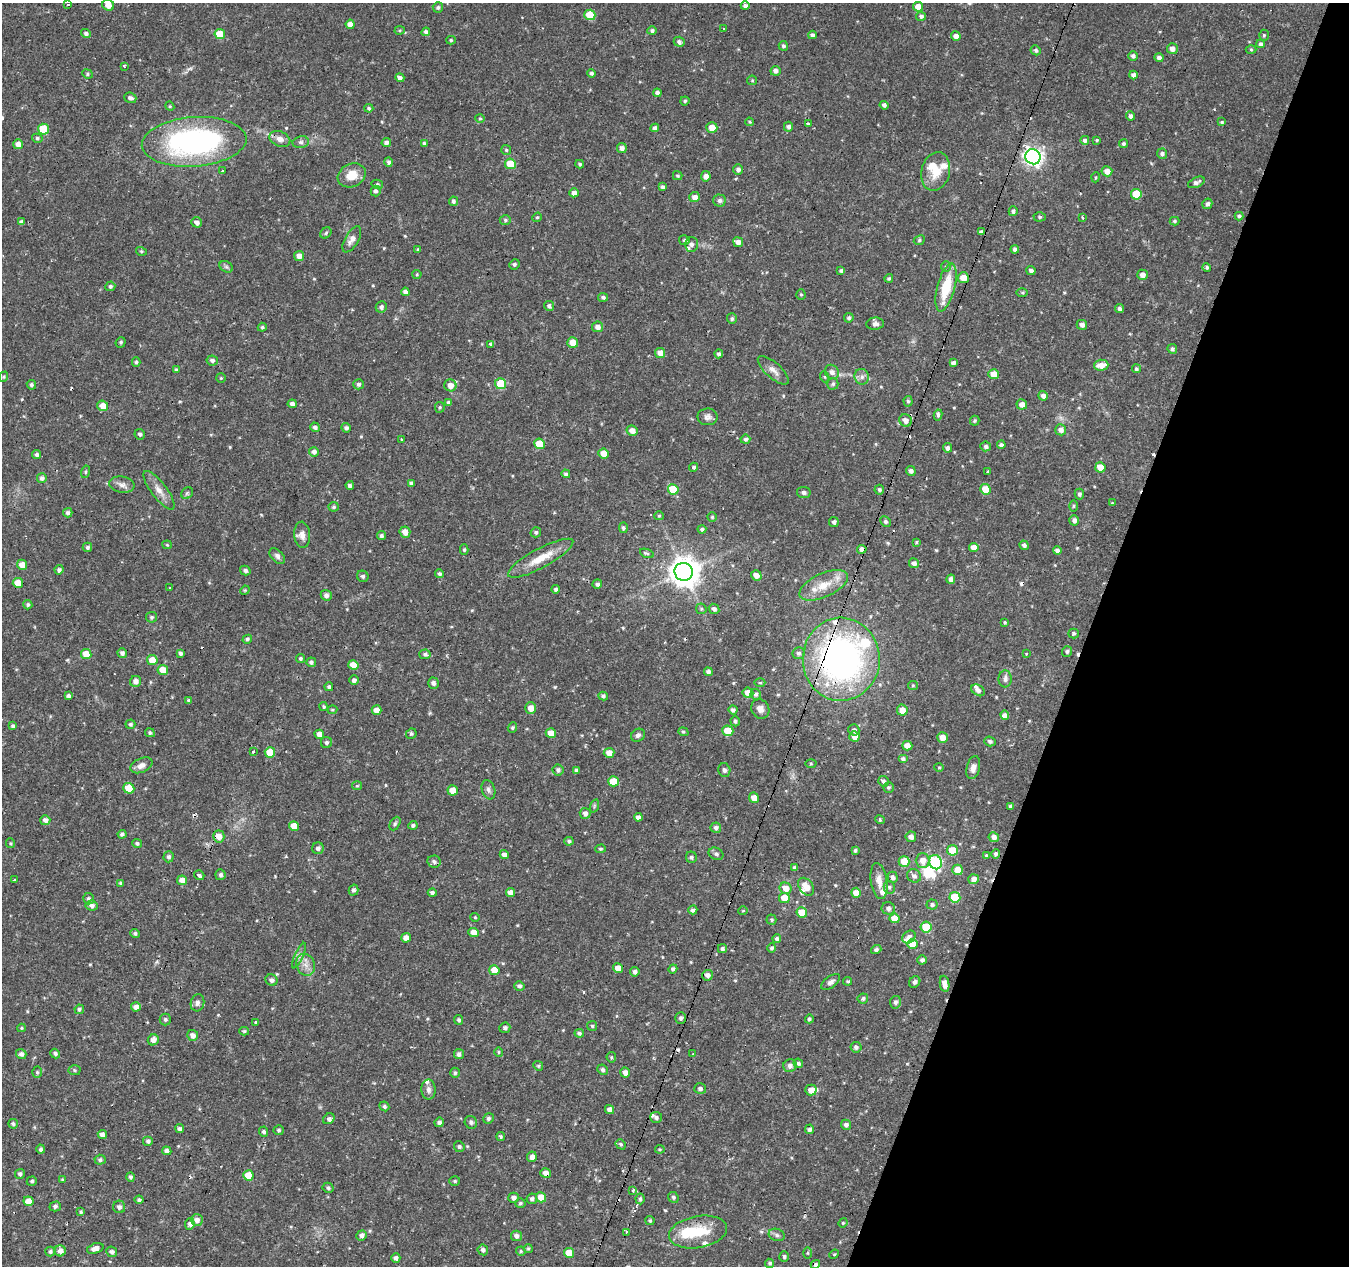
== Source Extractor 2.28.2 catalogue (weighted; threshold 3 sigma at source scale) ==
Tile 8 of 4 x 4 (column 4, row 2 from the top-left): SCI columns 4044-5390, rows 2806-4069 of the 5390 x 5544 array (HDU 1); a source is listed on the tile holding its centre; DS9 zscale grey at full resolution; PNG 1351 x 1268 px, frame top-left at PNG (2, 3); each listed source drawn as its Kron ellipse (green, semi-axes under 4 px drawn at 4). Shown black and unused: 19% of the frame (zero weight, under 2 of 3 exposures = <1% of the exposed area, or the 3 px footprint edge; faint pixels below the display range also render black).
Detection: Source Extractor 2.28.2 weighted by HDU 2 'WHT'; one run over the whole footprint, this tile lists its part. Background 0.0474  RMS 0.0037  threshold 0.0168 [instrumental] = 3 sigma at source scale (4.5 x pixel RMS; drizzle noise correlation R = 1.50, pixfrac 1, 0.0396/0.0396 arcsec/px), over >= 5 px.
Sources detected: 568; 3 inside a brighter object's white glare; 20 cosmic-ray / hot-pixel residue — neither listed nor drawn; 14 inside a brighter listed object's ellipse — not listed separately; of the other 531, all 500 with FLUX_AUTO >= 0.371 (the completeness limit of this list) listed and drawn (31 fainter detections not listed), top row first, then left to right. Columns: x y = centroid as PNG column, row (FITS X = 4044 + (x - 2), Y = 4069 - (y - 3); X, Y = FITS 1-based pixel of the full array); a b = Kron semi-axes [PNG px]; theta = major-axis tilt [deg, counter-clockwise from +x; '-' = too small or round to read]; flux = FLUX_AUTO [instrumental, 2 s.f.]
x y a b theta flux
68 4 3 2 - 0.62
108 5 6 5 - 2.8
745 6 4 4 - 1
438 7 5 5 - 0.83
918 7 5 5 - 3.7
590 15 5 5 - 10
921 16 5 4 - 0.98
350 24 4 4 - 2.1
723 29 3 3 - 0.43
400 30 5 4 - 0.44
652 31 4 4 - 0.81
426 32 4 4 - 0.97
86 33 5 4 - 1
220 34 5 5 - 7.3
812 35 4 4 - 0.89
1264 35 5 4 - 0.53
956 36 5 4 - 1.8
451 40 5 4 - 0.48
679 42 5 5 - 1
1260 44 4 4 - 0.76
783 46 5 4 - 0.79
1172 49 5 5 - 2
1251 49 5 3 - 0.38
1036 50 5 5 - 0.78
1133 56 5 5 - 1
1159 58 4 4 - 1.4
124 66 4 3 - 0.41
775 71 5 5 - 1.4
592 73 4 4 - 0.85
87 74 5 4 - 0.54
1133 75 4 4 - 1.4
400 78 5 4 - 1.3
752 80 5 4 - 0.44
657 93 4 4 - 0.93
130 98 6 5 - 1.2
685 101 4 4 - 0.55
884 105 4 4 - 0.97
170 106 4 4 - 0.4
369 108 4 4 - 0.59
1131 116 4 4 - 1.1
480 118 4 4 - 0.47
750 122 4 3 - 0.39
1222 122 4 3 - 0.43
808 124 4 3 - 1.2
788 127 5 4 - 1.1
655 128 4 4 - 1.1
712 128 5 5 - 3.9
44 129 5 5 - 13
37 138 5 4 - 0.74
280 139 11 7 -23 2.2
1085 140 4 4 - 1.3
1097 140 3 3 - 0.38
194 142 52 24 4 84
301 142 8 6 12 0.95
386 142 5 4 - 1.3
424 143 4 3 - 0.62
18 144 5 5 - 2.7
1123 144 4 4 - 0.65
622 148 5 5 - 1.5
506 150 5 5 - 0.55
1162 154 5 5 - 0.97
1033 157 8 7 - 170
388 162 5 4 - 1.1
510 164 5 5 - 10
580 164 4 4 - 0.65
738 169 5 5 - 1.2
223 171 3 3 - 1.4
936 171 19 14 77 6.6
1107 171 5 5 - 2.6
352 175 14 11 26 5.8
678 176 5 4 - 0.52
706 176 5 5 - 2
1096 177 5 3 - 0.38
1196 182 9 5 24 1.3
377 184 5 4 - 0.63
662 187 4 4 - 0.89
376 191 5 5 - 1
574 193 4 4 - 1.7
1136 194 5 5 - 10
694 197 5 5 - 2.3
453 201 5 4 - 0.93
719 201 6 6 - 1
1207 204 5 5 - 1.2
1013 211 5 4 - 1.2
1239 216 4 4 - 0.81
537 217 5 4 - 0.45
1040 217 6 4 2 0.58
1082 217 3 3 - 1.8
505 220 5 5 - 0.64
1174 221 5 4 - 0.55
21 222 4 4 - 1
197 222 5 5 - 1.6
981 232 4 4 - 1.3
326 233 6 5 - 0.57
352 239 14 6 60 2.2
684 240 5 5 - 0.63
919 240 6 4 25 0.57
738 242 5 4 - 2.2
691 244 7 6 - 1.3
418 249 4 4 - 0.42
1015 249 4 4 - 0.98
141 251 5 3 - 0.43
299 256 5 5 - 2.4
514 264 5 5 - 0.79
226 267 7 5 -30 0.76
946 267 5 5 - 0.56
1207 267 4 4 - 0.81
1031 270 4 3 - 1
841 271 4 3 - 0.8
417 274 4 4 - 0.38
1142 275 5 5 - 2
889 278 4 4 - 0.61
963 278 5 5 - 3.5
110 286 5 4 - 0.8
946 288 25 8 76 14
405 292 4 4 - 1.5
1022 293 6 4 -1 0.46
801 294 5 4 - 0.44
603 297 5 4 - 0.94
549 306 5 4 - 0.9
381 307 6 5 - 1.1
1119 309 4 4 - 1
849 318 5 4 - 0.83
732 319 5 5 - 0.8
875 324 9 6 5 1.6
1082 325 5 5 - 1.6
262 327 4 4 - 0.6
598 327 5 5 - 2
121 342 5 5 - 0.65
573 343 5 5 - 4.6
490 344 4 3 - 2.4
1172 349 5 4 - 0.79
660 353 5 5 - 2.8
719 354 4 4 - 0.96
212 360 6 5 - 1.2
136 362 5 4 - 0.66
953 363 4 4 - 1.1
1101 365 7 5 3 3.6
1136 369 4 4 - 0.7
176 370 4 4 - 0.68
773 370 19 7 -42 2.6
832 372 7 6 - 1.7
994 374 5 5 - 4.6
4 377 5 4 - 0.46
825 377 5 3 - 0.41
862 377 8 7 - 1.5
221 378 5 5 - 0.44
358 384 5 5 - 0.94
501 384 5 5 - 14
833 384 5 5 - 0.64
31 385 5 4 - 0.77
450 385 6 6 - 2.6
1043 396 5 4 - 1.6
908 401 5 4 - 0.56
449 403 4 4 - 0.85
292 404 4 4 - 1.2
1022 404 5 5 - 2.1
103 406 5 5 - 3.7
440 407 5 5 - 0.54
938 415 5 4 - 0.91
708 417 10 8 -1 1.6
906 420 6 6 - 2
975 421 5 4 - 0.64
315 427 5 4 - 1.1
346 428 5 4 - 0.98
1061 430 5 5 - 1.9
632 431 5 5 - 2.7
140 434 5 5 - 0.94
401 439 3 2 - 0.53
745 439 5 4 - 0.78
539 444 5 5 - 9.9
1001 445 4 4 - 0.92
986 446 5 5 - 1
947 448 4 4 - 1.1
314 452 5 4 - 1.4
604 453 5 5 - 4.3
37 454 4 4 - 0.86
694 467 4 4 - 0.71
1100 467 5 5 - 4.3
911 471 5 4 - 1.3
85 472 6 4 75 0.57
988 472 3 2 - 0.46
566 474 4 4 - 0.8
42 478 5 5 - 1.3
411 483 4 4 - 0.96
122 485 12 8 -9 2
350 485 4 3 - 0.95
673 489 5 5 - 11
985 489 5 5 - 7.3
159 490 23 7 -52 3.5
879 490 5 4 - 0.72
804 492 7 5 -8 1.1
187 493 6 5 - 0.61
1079 494 5 5 - 0.84
1112 503 3 3 - 0.41
1073 506 5 3 - 0.42
333 507 5 5 - 0.62
68 513 4 4 - 1
659 516 5 4 - 0.44
712 517 4 4 - 0.47
1074 520 5 4 - 1.3
885 521 6 5 - 0.77
834 522 5 5 - 1.1
623 528 5 4 - 0.81
702 529 4 4 - 0.81
405 532 5 5 - 2.8
536 532 5 5 - 0.73
302 535 13 8 -86 2.5
381 536 4 4 - 0.85
916 542 4 4 - 0.42
167 545 4 4 - 0.38
1024 545 5 4 - 1
87 547 5 4 - 0.81
974 548 5 4 - 3
862 549 4 4 - 1.9
464 550 5 4 - 0.56
1057 551 4 4 - 1.4
647 553 7 4 -20 1
277 556 9 6 -45 1.3
541 558 37 9 28 7.9
914 563 5 5 - 1.4
22 565 5 5 - 3.3
59 570 4 4 - 0.91
245 571 5 4 - 0.95
684 572 9 9 - 560
439 574 4 4 - 0.76
756 575 5 5 - 2.1
363 576 6 5 - 0.87
951 579 4 4 - 1.2
18 583 5 5 - 4.5
597 584 5 4 - 1
824 585 26 12 24 7.2
170 588 3 2 - 0.54
556 589 4 4 - 0.75
245 590 5 4 - 0.37
326 595 5 5 - 1.3
28 605 4 4 - 0.73
701 609 6 5 - 0.56
714 609 5 5 - 1.2
152 617 5 5 - 0.71
1005 622 3 3 - 0.48
1073 634 5 5 - 0.58
247 639 5 4 - 0.68
1067 651 5 5 - 0.74
122 653 5 4 - 1.1
180 653 4 4 - 0.92
798 653 6 6 - 1
1027 653 3 3 - 1
86 654 5 5 - 4.8
425 654 6 4 -14 0.85
300 658 4 4 - 0.68
841 659 41 38 88 130
152 660 5 5 - 4.4
311 662 5 4 - 0.81
353 665 5 5 - 6.3
163 670 5 5 - 5
708 672 4 4 - 1.2
1005 679 8 6 89 1.4
354 680 5 5 - 1.1
136 681 6 5 - 1.8
433 683 5 5 - 1.3
760 683 5 3 - 0.41
913 685 5 4 - 0.44
329 687 4 4 - 0.81
978 690 7 5 -35 1.4
748 693 5 5 - 4.1
756 694 5 5 - 1.1
68 696 4 4 - 1
603 696 5 4 - 0.68
189 700 4 4 - 0.54
324 707 4 4 - 0.53
531 708 5 5 - 3
760 709 10 8 -56 2.3
332 710 5 4 - 0.44
377 710 5 4 - 3
733 710 4 4 - 1.1
902 710 5 5 - 3.2
1005 715 5 4 - 2.2
735 721 5 4 - 0.68
130 724 5 4 - 0.72
13 726 4 3 - 0.81
512 728 5 4 - 0.59
854 730 5 5 - 1
728 731 5 5 - 8.9
683 732 5 4 - 0.55
150 733 5 4 - 0.71
551 733 5 5 - 3.9
319 734 5 4 - 2.7
411 734 5 5 - 0.65
638 735 7 6 - 1.1
855 736 5 5 - 3.1
942 738 5 5 - 2.9
990 741 6 5 - 0.91
326 743 5 5 - 0.95
907 746 5 4 - 2.9
253 752 3 3 - 0.69
270 752 5 5 - 7.4
609 753 5 5 - 3.1
903 759 5 4 - 0.97
811 763 5 3 - 0.41
141 765 12 7 24 2.2
939 767 4 4 - 0.41
973 768 11 6 76 2.4
558 770 5 5 - 1.1
576 770 4 3 - 0.77
724 770 7 6 - 1.3
613 781 5 5 - 6.8
883 781 5 5 - 1.2
357 786 5 4 - 0.43
888 787 5 5 - 0.65
129 788 5 5 - 7.8
453 790 5 5 - 4.1
488 790 10 6 -73 1.4
754 798 5 5 - 2.8
594 806 7 4 72 0.53
1011 806 4 3 - 0.8
585 813 5 5 - 1.5
638 817 4 4 - 1.6
45 820 5 5 - 1.8
880 820 5 4 - 0.52
395 824 7 5 63 0.73
413 825 4 4 - 0.81
294 826 5 4 - 4.1
716 828 5 5 - 1
122 834 4 4 - 0.89
219 836 6 5 - 3.3
911 837 5 5 - 1.7
994 837 5 5 - 1.8
569 841 5 4 - 0.74
11 843 5 4 - 0.45
137 843 5 4 - 0.8
318 848 6 5 - 1.2
600 849 5 4 - 0.51
855 850 4 4 - 0.68
952 850 5 5 - 7.6
716 854 7 6 - 0.87
996 854 5 4 - 0.83
504 855 4 4 - 1.8
986 855 3 3 - 0.43
169 857 5 5 - 1.1
691 857 5 5 - 0.84
904 861 5 5 - 7.3
923 861 7 7 - 3.2
434 862 7 6 - 1.1
935 862 7 6 - 46
794 868 4 4 - 0.82
957 870 5 5 - 4.3
199 875 5 4 - 1
220 875 5 5 - 1.1
914 876 7 6 - 1.4
893 877 5 5 - 1.1
974 879 5 5 - 1.7
14 880 3 2 - 0.37
182 880 5 5 - 2.7
879 881 18 8 -81 3.4
121 883 4 4 - 0.7
806 887 10 6 -54 4.1
889 887 6 5 - 0.73
786 888 6 5 - 4.1
353 890 5 5 - 0.94
432 893 4 4 - 0.92
510 893 4 4 - 2.5
856 893 5 5 - 3.2
955 897 5 5 - 14
784 898 5 5 - 5.5
89 899 5 5 - 1
92 905 6 5 - 1.4
932 905 5 5 - 0.98
888 908 6 6 - 1.4
693 910 4 4 - 0.99
743 911 4 4 - 0.4
802 912 5 5 - 6.7
475 917 4 4 - 0.44
895 918 5 5 - 5.1
771 920 5 5 - 0.54
926 927 5 5 - 13
474 932 5 4 - 3.3
135 933 5 4 - 0.79
909 937 7 6 - 1.4
406 938 5 4 - 2.8
777 939 4 4 - 0.86
913 944 5 5 - 5.1
772 948 4 4 - 0.88
722 949 4 4 - 0.84
876 949 5 4 - 0.96
299 956 14 4 66 1.2
922 960 5 4 - 0.96
306 965 11 9 -71 2.6
618 968 5 4 - 3.4
673 969 4 4 - 0.91
494 970 5 5 - 6
635 972 5 4 - 1.2
707 975 5 5 - 1.6
271 980 6 5 - 1.2
848 981 4 4 - 0.53
830 982 11 5 36 1.3
915 982 6 5 - 1.2
945 984 8 4 -79 2.7
519 986 5 5 - 1.1
863 998 5 5 - 0.75
895 1002 6 5 - 1.1
197 1003 9 6 73 1.4
136 1007 5 4 - 2.4
79 1009 5 4 - 0.84
681 1018 6 5 - 0.93
165 1019 6 6 - 0.83
809 1019 4 4 - 0.72
459 1020 5 4 - 0.77
256 1022 3 3 - 1.8
592 1026 5 5 - 0.59
21 1028 4 4 - 0.41
505 1028 5 5 - 1
244 1031 5 4 - 0.49
579 1033 5 4 - 0.84
193 1035 5 5 - 1.9
153 1040 6 5 - 1.9
856 1047 5 5 - 1.2
499 1052 5 4 - 0.43
21 1054 5 5 - 1.2
55 1054 5 4 - 0.89
459 1054 5 5 - 1.2
693 1054 3 2 - 0.58
611 1057 5 5 - 0.45
798 1063 5 4 - 0.79
790 1065 7 6 - 1.6
538 1066 5 4 - 0.51
75 1070 6 5 - 0.63
602 1070 5 4 - 0.99
37 1072 5 5 - 0.61
455 1073 5 4 - 0.76
625 1073 5 5 - 2.1
700 1089 6 5 - 1.1
428 1090 10 7 -88 1.7
811 1090 5 5 - 2.9
384 1106 5 4 - 0.66
609 1110 5 4 - 1.9
656 1117 6 5 - 1
488 1118 5 5 - 0.95
329 1119 6 5 - 1.1
439 1122 5 4 - 1
471 1122 6 6 - 1
13 1124 5 4 - 0.82
846 1125 5 5 - 1.2
180 1129 4 4 - 0.94
809 1129 5 4 - 1.2
279 1130 5 5 - 0.68
264 1132 5 4 - 0.99
102 1135 5 4 - 1.9
501 1136 4 4 - 0.66
148 1141 5 5 - 0.97
621 1144 5 4 - 0.63
459 1147 5 5 - 0.77
41 1149 4 4 - 0.92
660 1149 4 4 - 0.45
167 1151 5 4 - 1.4
532 1157 5 5 - 2
100 1160 5 5 - 0.83
546 1173 5 5 - 2.8
20 1174 5 4 - 0.94
248 1175 5 5 - 8.2
130 1177 5 4 - 0.82
62 1180 4 3 - 0.38
32 1181 5 4 - 0.7
455 1181 5 4 - 0.56
328 1188 5 5 - 0.77
633 1191 3 3 - 1.7
541 1197 5 5 - 4.9
673 1197 6 5 - 0.8
514 1198 5 5 - 1.4
532 1199 5 5 - 0.95
640 1199 5 4 - 0.86
139 1200 4 4 - 0.92
28 1201 5 5 - 4.1
520 1203 5 5 - 0.67
55 1206 5 5 - 0.95
119 1207 6 6 - 1.5
81 1212 4 4 - 0.5
197 1220 6 5 - 1.7
650 1220 4 4 - 0.46
843 1223 4 4 - 0.4
190 1224 6 5 - 1.1
626 1232 4 3 - 4.3
698 1232 29 16 10 13
362 1235 5 5 - 1.2
777 1235 8 6 -18 1.1
516 1236 5 5 - 1.4
95 1248 8 5 18 2.2
528 1248 4 4 - 0.52
483 1250 5 5 - 1.1
50 1251 5 4 - 0.8
60 1251 5 5 - 2.4
521 1251 5 4 - 0.47
112 1252 5 5 - 1.1
569 1253 5 5 - 6.3
808 1253 6 4 90 0.42
834 1254 5 4 - 0.41
784 1257 5 5 - 0.8
396 1258 4 4 - 1.1
770 1263 5 4 - 0.77
815 1265 5 4 - 0.99
Overlapping masked pixels (flux is a lower limit): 5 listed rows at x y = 280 139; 862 549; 841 659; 546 1173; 626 1232